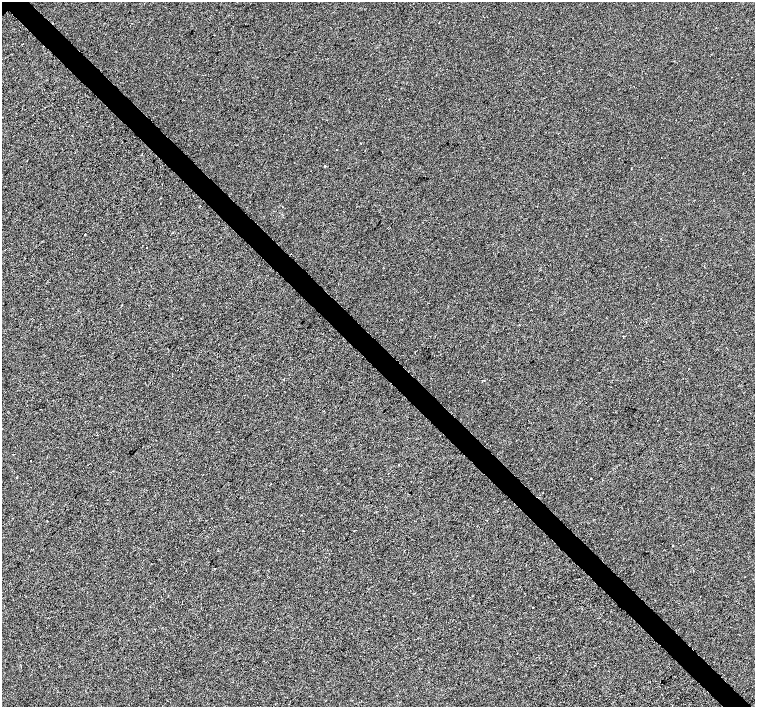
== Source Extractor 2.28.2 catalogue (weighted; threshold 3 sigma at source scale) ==
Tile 6 of 4 x 4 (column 2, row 2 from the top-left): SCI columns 1510-3015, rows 3037-4446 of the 6027 x 6009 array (HDU 1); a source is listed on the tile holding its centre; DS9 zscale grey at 2 x 2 block average (1 PNG px = mean of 2 x 2 image px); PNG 757 x 709 px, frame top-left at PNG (2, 2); no overlay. Shown black and unused: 4% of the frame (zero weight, under 2 of 3 exposures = <1% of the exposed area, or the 3 px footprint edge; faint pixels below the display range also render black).
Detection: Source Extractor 2.28.2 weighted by HDU 2 'WHT'; one run over the whole footprint, this tile lists its part. Background -5.07e-04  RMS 0.0041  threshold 0.0186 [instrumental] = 3 sigma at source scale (4.5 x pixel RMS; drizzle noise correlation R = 1.50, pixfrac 1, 0.0396/0.0396 arcsec/px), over >= 5 px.
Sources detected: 16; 2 cosmic-ray / hot-pixel residue — not listed; the other 14 listed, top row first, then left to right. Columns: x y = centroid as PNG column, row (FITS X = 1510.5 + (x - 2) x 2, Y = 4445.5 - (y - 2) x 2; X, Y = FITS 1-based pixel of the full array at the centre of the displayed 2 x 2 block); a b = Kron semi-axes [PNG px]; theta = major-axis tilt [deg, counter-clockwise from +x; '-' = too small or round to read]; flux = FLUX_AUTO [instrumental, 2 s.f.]
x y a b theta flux
360 143 2 2 - 0.58
325 166 3 2 - 0.71
200 206 2 2 - 0.86
84 235 2 2 - 1.1
624 336 2 2 - 0.56
12 454 2 2 - 1.1
30 460 2 2 - 0.3
590 479 2 2 - 0.66
543 493 2 2 - 0.72
673 545 2 2 - 0.5
214 569 2 2 - 0.98
533 608 2 2 - 1
155 629 2 2 - 0.4
510 634 2 2 - 0.66
Diffuse or blended objects may show on this block-average render without a row.